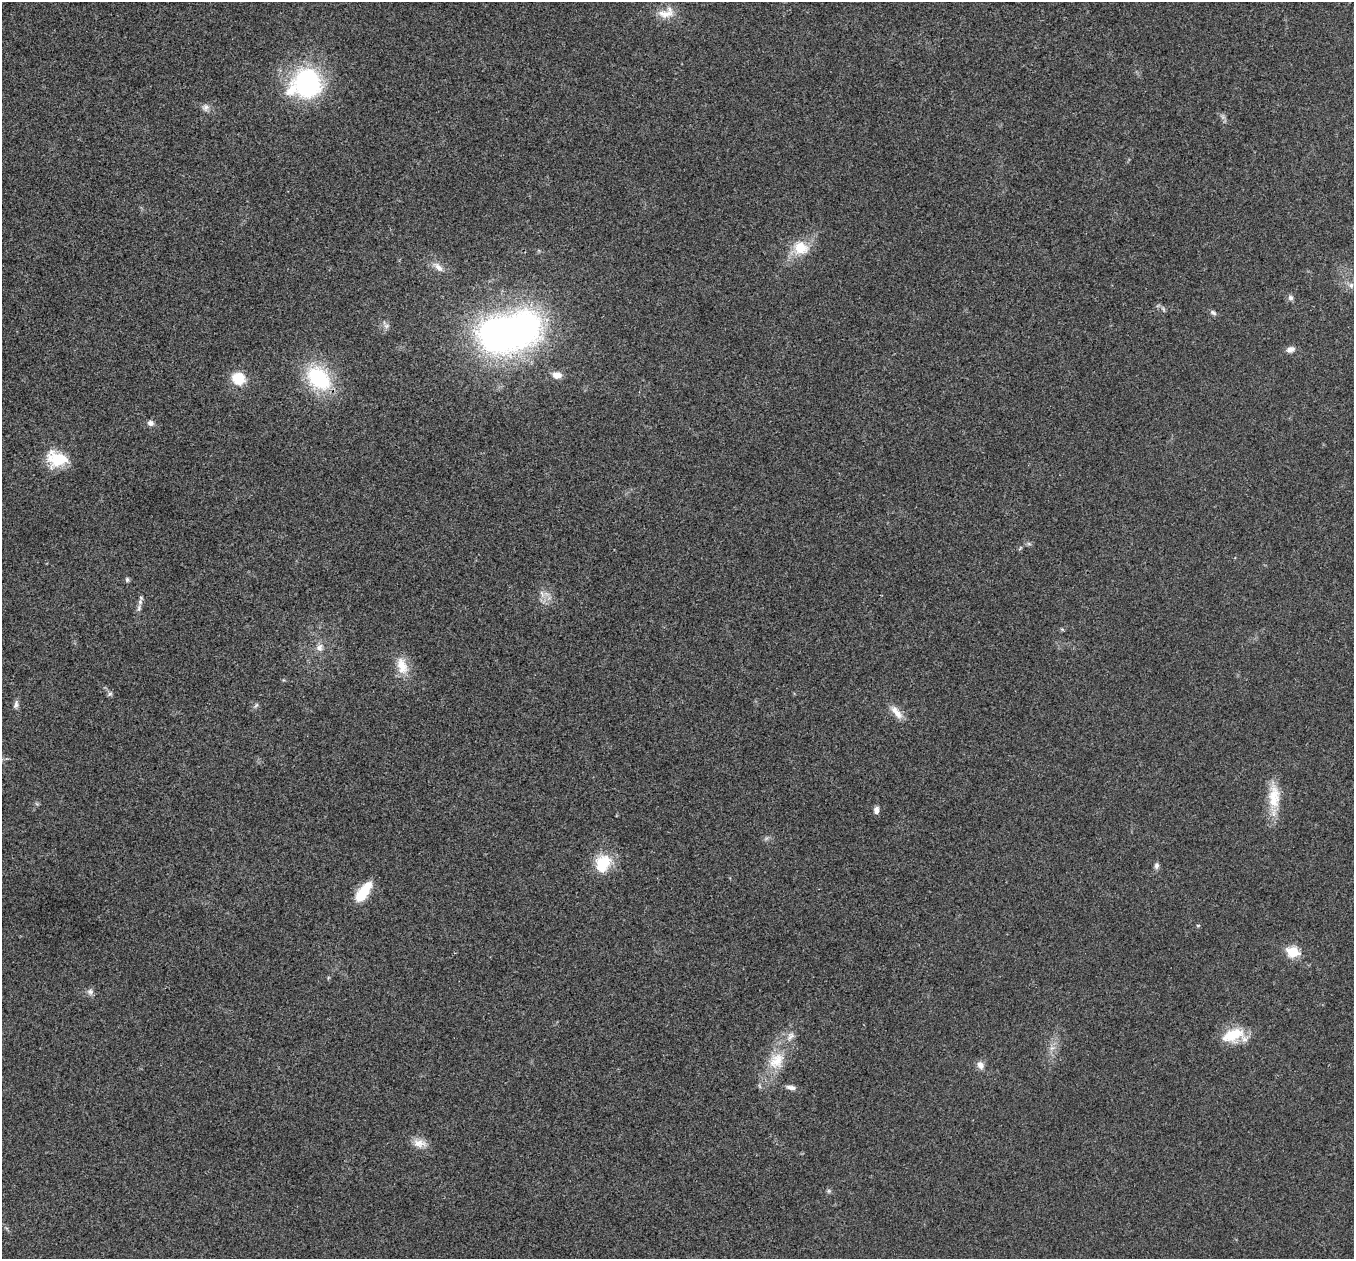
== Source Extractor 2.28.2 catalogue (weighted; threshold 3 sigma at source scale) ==
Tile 10 of 4 x 4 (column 2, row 3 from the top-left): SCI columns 1355-2706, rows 1394-2650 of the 5417 x 5431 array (HDU 1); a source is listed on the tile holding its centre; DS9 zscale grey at full resolution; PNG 1356 x 1261 px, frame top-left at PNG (2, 2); no overlay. Shown black and unused: <1% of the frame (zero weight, under 3 of 4 exposures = <1% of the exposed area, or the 3 px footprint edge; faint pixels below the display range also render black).
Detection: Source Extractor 2.28.2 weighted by HDU 2 'WHT'; one run over the whole footprint, this tile lists its part. Background 0.0212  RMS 0.0041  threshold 0.0183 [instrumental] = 3 sigma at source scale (4.5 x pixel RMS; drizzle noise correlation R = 1.50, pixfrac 1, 0.05/0.05 arcsec/px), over >= 5 px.
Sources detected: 44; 1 inside a brighter object's white glare — not listed; the other 43 listed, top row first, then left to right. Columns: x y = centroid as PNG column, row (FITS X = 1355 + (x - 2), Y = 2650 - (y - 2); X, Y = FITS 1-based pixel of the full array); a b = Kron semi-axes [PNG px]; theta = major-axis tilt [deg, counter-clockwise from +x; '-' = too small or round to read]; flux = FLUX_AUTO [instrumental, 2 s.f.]
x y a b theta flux
666 13 25 13 18 6
306 84 29 26 33 65
205 107 10 9 - 1.8
801 248 21 19 -23 9.9
438 267 18 7 -43 3
1351 285 8 6 89 1.3
1291 298 7 6 - 1.3
1163 309 8 4 -54 0.8
1213 313 9 5 -31 1
386 326 9 6 1 1.4
498 335 38 33 -40 130
1290 350 10 7 18 2.1
557 375 12 8 -5 3.3
238 378 14 12 -27 10
319 378 27 19 -45 34
150 423 7 6 - 1.7
57 459 25 17 -11 13
1029 544 7 4 -19 0.73
127 580 6 5 - 0.8
542 594 12 5 -72 2
139 608 11 6 77 1.6
319 648 10 9 - 2.4
402 666 24 14 -73 7.3
110 694 7 5 43 0.82
16 704 11 6 77 1.3
256 705 7 4 53 0.71
896 712 22 8 -50 4.2
1274 797 34 15 -90 11
876 810 8 6 88 1.9
603 863 24 19 66 12
1156 865 8 6 88 1.4
363 892 24 10 56 12
1198 925 6 3 18 0.41
1293 952 6 6 - 26
90 992 9 8 - 1.6
1233 1035 28 15 22 12
791 1036 13 8 50 2.6
1052 1048 7 4 18 1
776 1061 25 20 55 11
980 1065 11 8 -67 2.4
791 1087 13 6 -8 1.9
419 1143 19 11 -9 4.1
828 1191 7 4 90 0.7